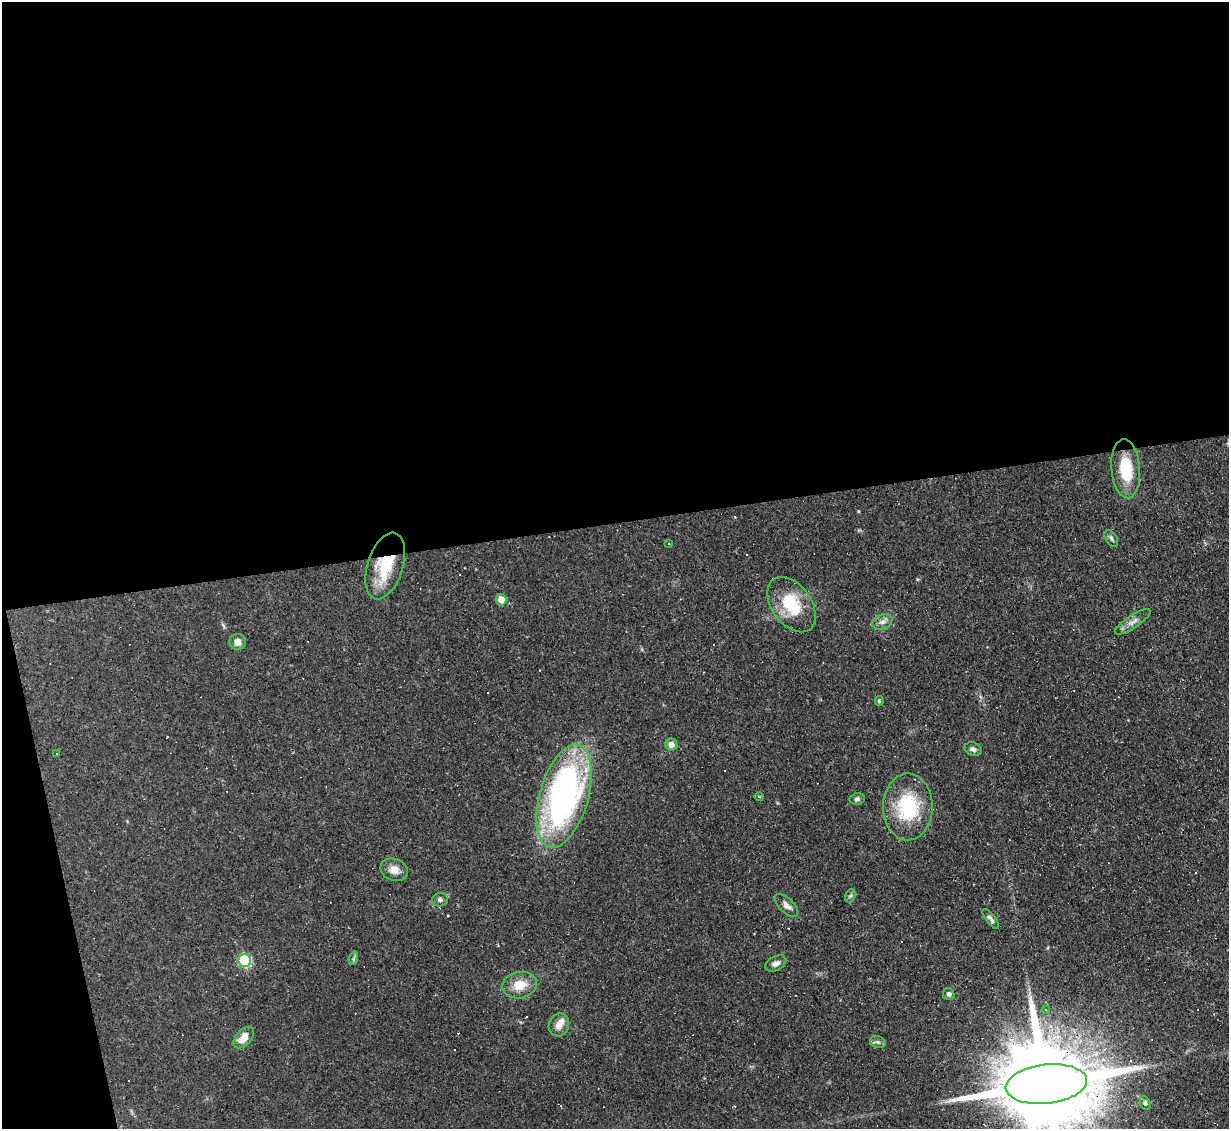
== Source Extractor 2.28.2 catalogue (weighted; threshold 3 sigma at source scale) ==
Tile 1 of 4 x 4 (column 1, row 1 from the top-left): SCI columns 1-1227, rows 3628-4754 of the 4909 x 4884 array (HDU 1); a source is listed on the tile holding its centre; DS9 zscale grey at full resolution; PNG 1231 x 1131 px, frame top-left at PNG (2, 2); each listed source drawn as its Kron ellipse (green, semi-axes under 4 px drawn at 4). Shown black and unused: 48% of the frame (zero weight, under 2 of 3 exposures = <1% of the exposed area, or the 3 px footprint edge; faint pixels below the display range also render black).
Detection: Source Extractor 2.28.2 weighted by HDU 2 'WHT'; one run over the whole footprint, this tile lists its part. Background 0.067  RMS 0.0045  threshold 0.0204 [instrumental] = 3 sigma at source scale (4.5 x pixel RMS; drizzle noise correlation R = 1.50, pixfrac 1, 0.05/0.05 arcsec/px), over >= 5 px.
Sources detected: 59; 25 cosmic-ray / hot-pixel residue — neither listed nor drawn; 1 inside a brighter listed object's ellipse — not listed separately; the other 33 listed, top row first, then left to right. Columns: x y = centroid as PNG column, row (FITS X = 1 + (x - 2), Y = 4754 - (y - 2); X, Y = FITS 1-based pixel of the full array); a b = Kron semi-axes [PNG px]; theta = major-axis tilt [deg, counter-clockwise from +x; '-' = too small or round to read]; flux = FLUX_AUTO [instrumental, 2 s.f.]
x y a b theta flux
1126 469 29 14 -85 18
1111 538 9 5 -56 1.2
669 544 3 3 - 0.79
385 566 34 18 73 20
501 600 6 5 - 4.8
792 604 31 19 -54 20
882 622 10 7 18 2.2
1133 622 21 6 34 2.9
238 642 8 8 - 3.1
879 701 5 4 - 0.88
671 745 6 6 - 3.1
973 749 9 6 -24 1.5
57 754 3 3 - 6.1
564 796 53 24 74 150
759 796 5 3 - 0.49
857 799 7 5 8 1.2
908 807 33 25 90 29
394 870 14 11 -21 4.2
850 896 7 5 71 0.85
440 900 8 6 11 1.4
786 905 15 7 -44 2.6
991 919 12 4 -52 1.3
354 958 7 4 71 0.84
245 961 6 6 - 48
776 963 11 7 28 2.2
520 985 17 13 11 7.8
949 994 6 5 - 1.1
1046 1010 4 3 - 0.59
559 1025 12 10 71 3.8
244 1037 13 7 48 5.4
878 1042 8 6 -19 1.2
1046 1084 41 19 6 12000
1145 1103 7 5 -65 1.1
Overlapping masked pixels (flux is a lower limit): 2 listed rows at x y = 385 566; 1046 1084
Isophote crosses this tile's border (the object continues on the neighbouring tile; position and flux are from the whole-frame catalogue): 1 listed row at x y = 1046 1084